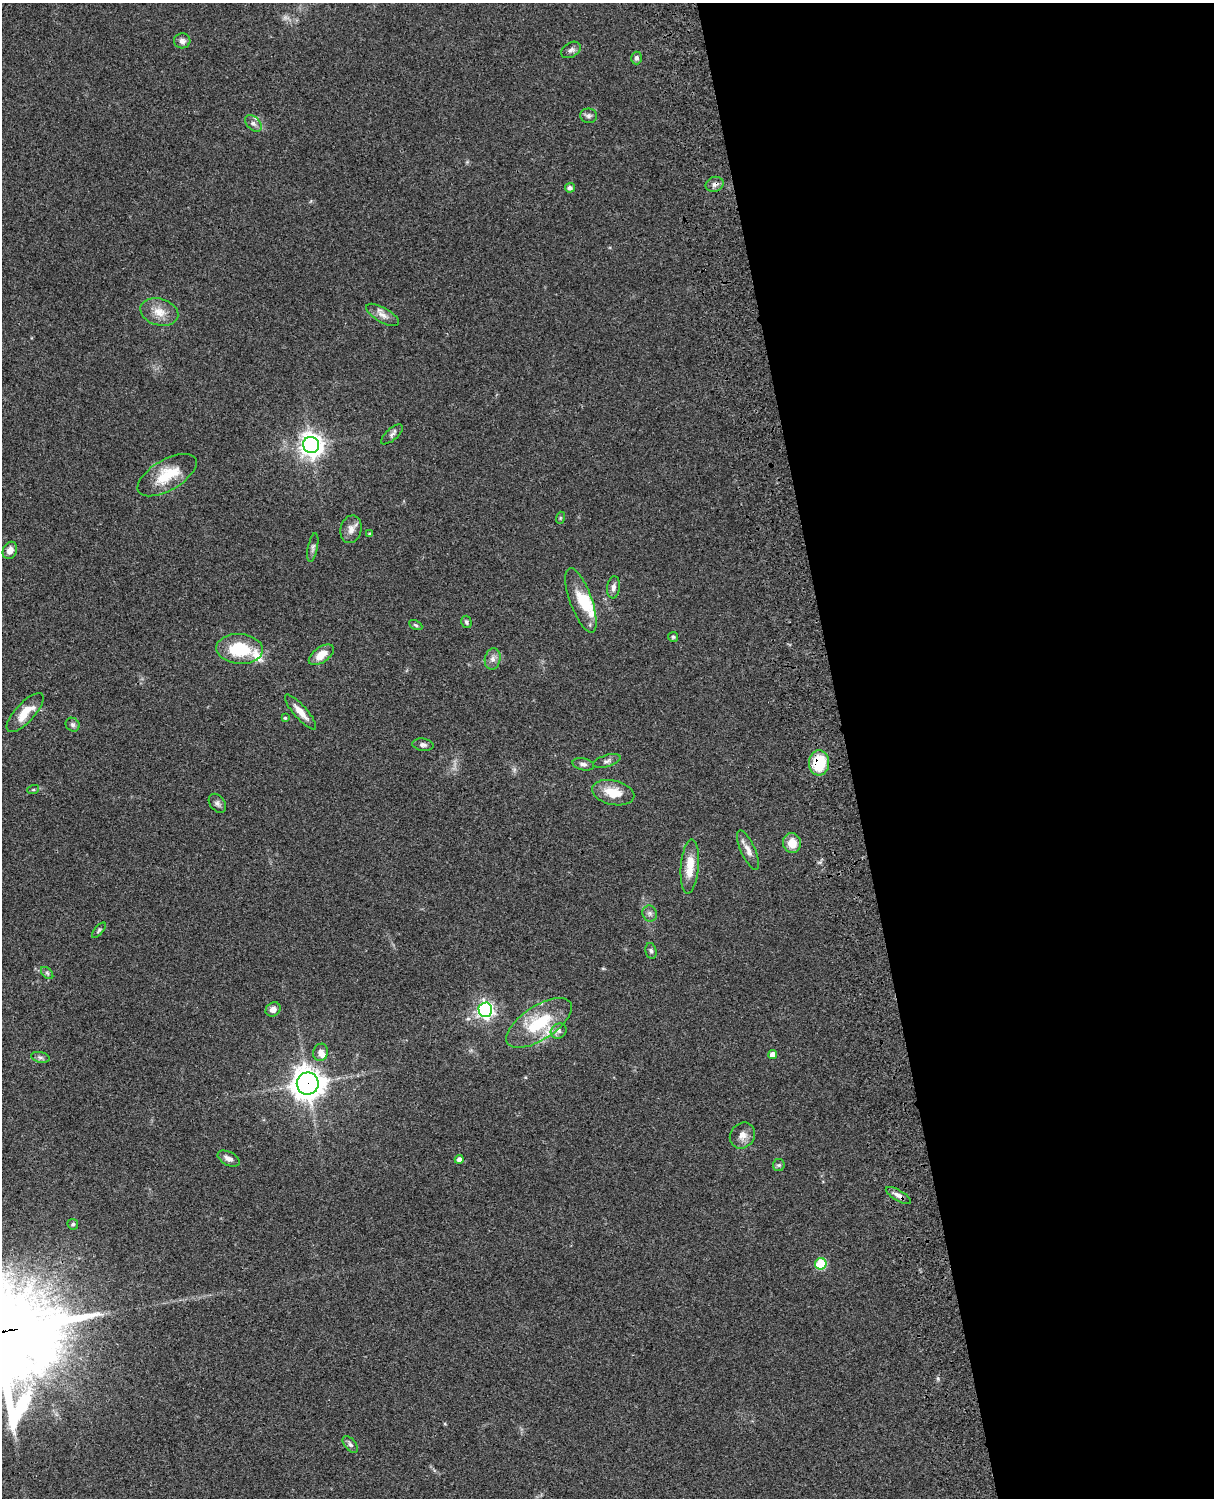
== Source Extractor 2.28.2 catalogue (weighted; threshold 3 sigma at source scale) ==
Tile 8 of 4 x 3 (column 4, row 2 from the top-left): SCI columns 3758-4969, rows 1773-3268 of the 5088 x 4927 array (HDU 1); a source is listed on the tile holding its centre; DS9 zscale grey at full resolution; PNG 1216 x 1500 px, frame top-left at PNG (2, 3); each listed source drawn as its Kron ellipse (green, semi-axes under 4 px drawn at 4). Shown black and unused: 30% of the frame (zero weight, under 3 of 4 exposures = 6% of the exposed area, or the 3 px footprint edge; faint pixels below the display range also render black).
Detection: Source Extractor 2.28.2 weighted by HDU 2 'WHT'; one run over the whole footprint, this tile lists its part. Background 0.0958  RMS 0.0062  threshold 0.0279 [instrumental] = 3 sigma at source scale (4.5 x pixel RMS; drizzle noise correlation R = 1.50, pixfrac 1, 0.05/0.05 arcsec/px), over >= 5 px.
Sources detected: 66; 1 inside a brighter object's white glare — neither listed nor drawn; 6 inside a brighter listed object's ellipse — not listed separately; the other 59 listed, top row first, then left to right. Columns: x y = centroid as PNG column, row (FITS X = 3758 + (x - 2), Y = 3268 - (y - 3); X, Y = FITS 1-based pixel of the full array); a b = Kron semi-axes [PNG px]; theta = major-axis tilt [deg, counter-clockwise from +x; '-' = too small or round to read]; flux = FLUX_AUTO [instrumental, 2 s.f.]
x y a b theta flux
182 41 8 7 - 3
571 50 10 7 33 2.4
636 58 6 5 - 1.8
589 116 8 7 - 2
253 123 10 6 -45 2.3
715 184 9 7 22 2.5
570 188 5 4 - 2.3
159 312 19 13 -16 8.6
383 315 18 7 -29 4.5
392 434 13 5 41 2
311 445 8 8 - 500
167 475 33 15 30 20
560 518 6 4 72 0.7
351 529 14 10 76 4.5
370 534 4 3 - 1.1
313 547 15 5 79 1.8
10 550 9 6 66 4.3
613 587 11 6 83 2.6
581 600 34 11 -70 13
466 622 6 5 - 1.3
416 625 7 4 -27 1
673 637 5 5 - 0.83
240 649 23 15 -4 29
321 655 14 7 35 7.9
493 659 11 8 78 3.3
301 712 22 6 -49 6.6
25 713 25 9 47 12
285 718 4 4 - 0.76
73 725 7 6 - 1.5
423 745 11 6 -7 2.1
607 761 14 6 17 2.3
819 763 12 10 86 27
583 764 11 6 -12 2.2
33 790 6 4 18 0.74
613 793 21 12 -12 13
217 803 10 7 -52 2.1
792 843 10 9 - 8
748 850 21 7 -65 4.8
690 866 27 9 85 12
650 913 8 7 - 2.1
99 930 9 4 50 1.2
651 951 8 5 -77 1.5
47 973 7 4 -45 1.2
273 1009 8 6 36 3.5
485 1010 7 7 - 220
539 1023 37 17 33 31
559 1031 8 7 - 2.3
321 1052 9 7 72 3.2
773 1055 4 4 - 4.7
40 1057 9 5 -13 1.7
308 1084 11 11 - 830
742 1135 14 12 49 4.9
229 1159 12 6 -27 2.9
459 1159 4 4 - 2.5
779 1165 6 5 - 1.2
898 1195 14 5 -30 3
73 1224 6 5 - 0.9
821 1264 5 5 - 30
350 1444 10 5 -52 1.8
Overlapping masked pixels (flux is a lower limit): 4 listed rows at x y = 715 184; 819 763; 308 1084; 898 1195